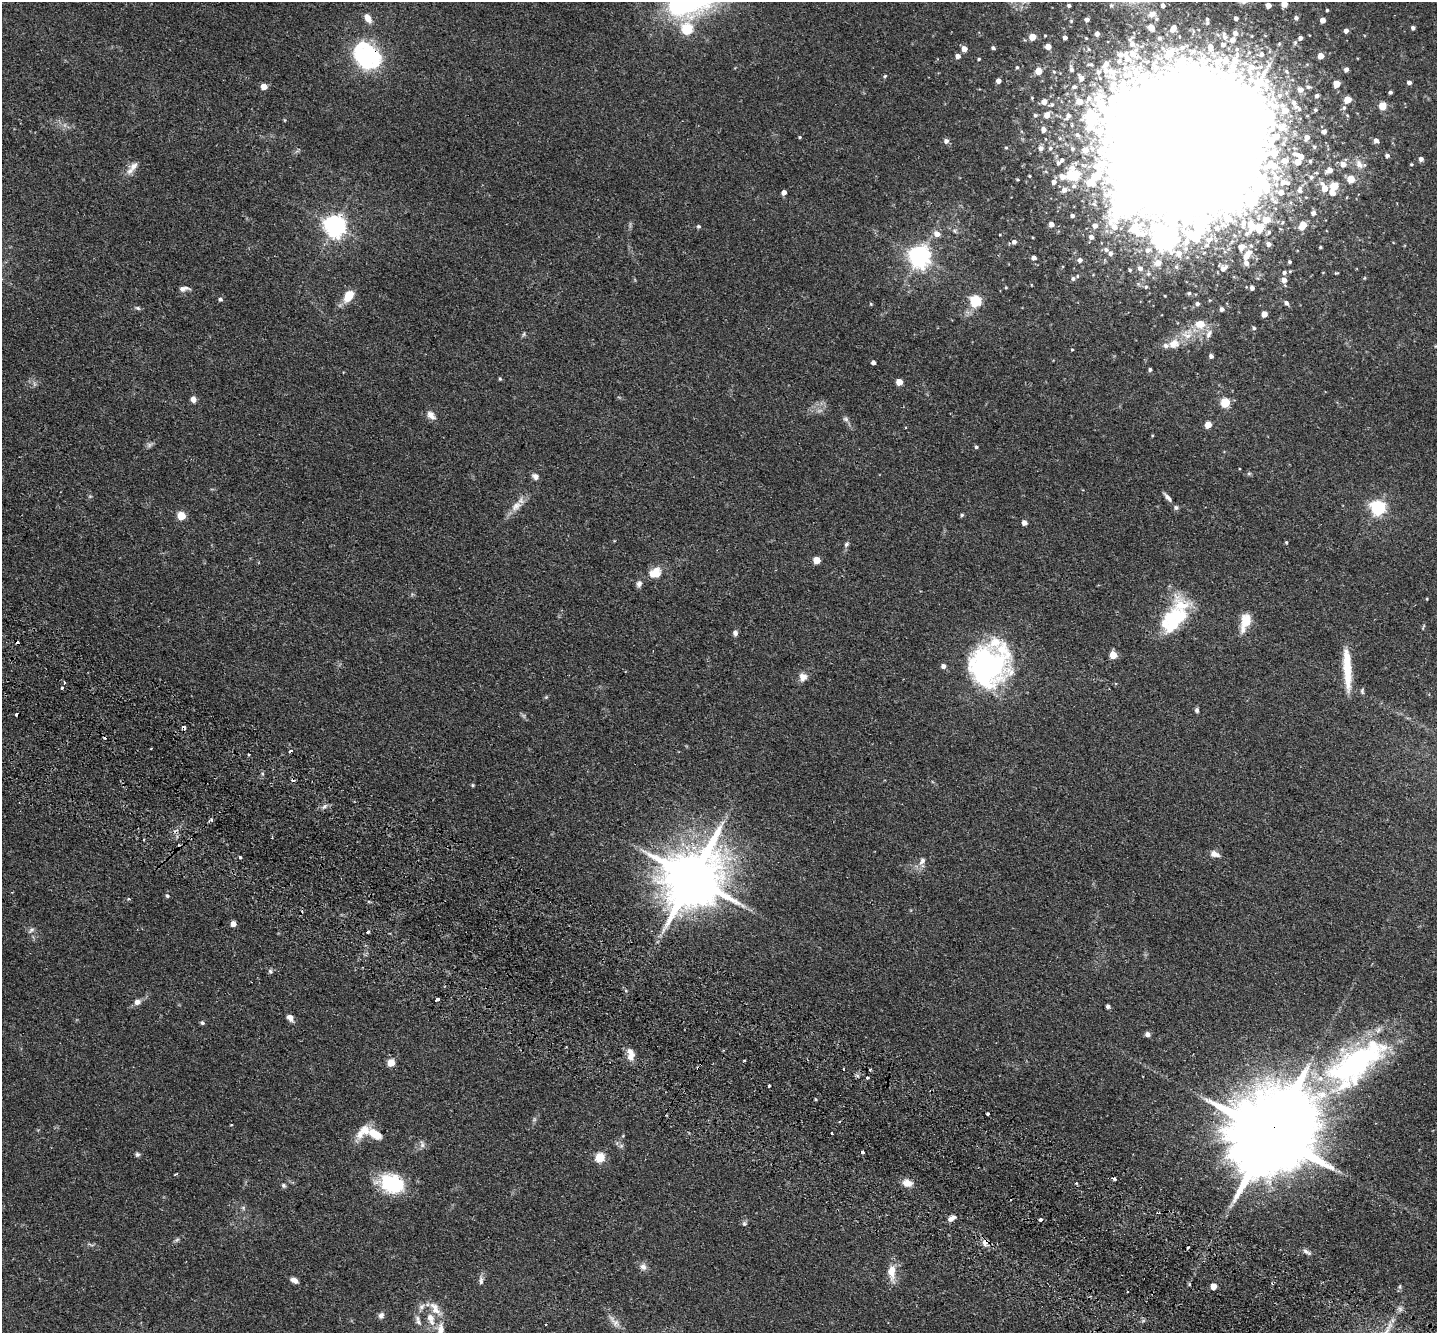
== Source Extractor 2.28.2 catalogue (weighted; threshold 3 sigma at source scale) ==
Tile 6 of 4 x 4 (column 2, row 2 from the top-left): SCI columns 1467-2901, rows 2997-4327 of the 5803 x 5857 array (HDU 1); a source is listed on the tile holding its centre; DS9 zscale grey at full resolution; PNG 1439 x 1335 px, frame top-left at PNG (2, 2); no overlay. Shown black and unused: <1% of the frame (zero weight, under 2 of 3 exposures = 3% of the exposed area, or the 3 px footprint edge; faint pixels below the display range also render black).
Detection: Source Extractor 2.28.2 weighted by HDU 2 'WHT'; one run over the whole footprint, this tile lists its part. Background 0.0804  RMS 0.0057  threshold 0.0255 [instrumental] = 3 sigma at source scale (4.5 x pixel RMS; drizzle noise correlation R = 1.50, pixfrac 1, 0.05/0.05 arcsec/px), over >= 5 px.
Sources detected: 321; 7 inside a brighter object's white glare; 10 cosmic-ray / hot-pixel residue — not listed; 26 inside a brighter listed object's ellipse — not listed separately; the other 278 listed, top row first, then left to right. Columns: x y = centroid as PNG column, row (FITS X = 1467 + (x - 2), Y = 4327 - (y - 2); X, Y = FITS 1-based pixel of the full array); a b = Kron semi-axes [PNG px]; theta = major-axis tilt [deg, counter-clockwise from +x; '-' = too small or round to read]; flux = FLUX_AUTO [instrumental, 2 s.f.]
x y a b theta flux
1284 4 5 4 - 6.9
1111 5 6 6 - 1.3
1163 5 4 4 - 2.1
1268 5 4 4 - 4.8
1069 6 4 4 - 1.2
1327 10 3 3 - 0.71
1152 14 11 8 21 3.5
368 18 11 7 -56 4.2
1236 18 4 4 - 2
1296 18 6 5 - 1.7
1207 19 6 5 - 1.2
1087 20 4 4 - 2.5
1323 20 4 4 - 4
1151 28 5 4 - 6
1173 28 7 4 59 4
1413 28 4 4 - 1.6
687 29 6 6 - 41
1346 31 4 4 - 2.3
1235 33 5 5 - 2.4
1097 34 4 4 - 2.6
1045 36 3 3 - 0.49
1032 37 5 4 - 10
1065 37 4 4 - 2.2
1225 37 7 6 - 1.9
1160 38 4 3 - 0.83
1300 38 5 5 - 2.3
1232 40 6 5 - 3.3
1132 44 7 6 - 2.5
1223 44 5 4 - 1.9
1048 47 4 4 - 4.9
1210 47 7 6 - 3.2
993 48 4 4 - 0.96
964 49 5 5 - 4.3
1133 53 10 8 53 6
1169 53 17 13 44 8.2
1262 54 7 6 - 2.4
1121 55 12 7 5 3.1
1237 55 9 6 89 2.5
366 56 25 22 -43 63
958 56 5 4 - 2.9
1321 56 4 4 - 6.9
979 59 3 3 - 0.68
1190 59 7 6 - 2.2
1017 67 4 3 - 0.7
1233 67 13 8 60 6.8
1251 68 16 10 63 10
1071 69 9 5 -72 1.8
1346 69 4 4 - 2.4
1038 71 5 5 - 8.2
1111 71 12 9 -46 6.8
1098 72 8 7 - 2.2
1126 75 11 9 19 6.2
885 76 5 4 - 0.63
1081 78 7 5 -55 3.1
998 81 4 4 - 3.1
1409 82 4 4 - 1.9
1337 83 5 5 - 11
264 86 5 5 - 6
1074 87 6 5 - 1.3
1308 87 7 4 4 1.1
1112 89 10 9 - 5.1
1301 89 6 6 - 3.3
1390 92 3 3 - 1.1
1317 96 4 4 - 1.3
1089 98 10 8 58 3.2
1347 100 5 5 - 11
1079 101 7 6 - 4.8
1044 102 5 5 - 4
1294 103 8 6 -63 1.8
1052 104 5 5 - 1.1
1274 106 15 11 -20 7.4
1382 106 5 5 - 16
1344 108 5 5 - 1.2
1299 109 4 4 - 0.68
1315 110 3 3 - 0.76
1035 115 5 4 - 1
1047 115 6 5 - 4.4
1068 116 9 6 47 2.1
1281 127 9 9 - 5.1
1043 130 5 5 - 2.5
1324 131 4 4 - 2.3
1077 135 6 5 - 1.1
800 137 4 4 - 0.55
1307 137 4 4 - 3.1
1376 140 5 5 - 2.5
946 141 5 5 - 2.1
1185 145 89 79 -18 14000
1006 147 5 3 - 0.63
1040 148 5 5 - 2.3
1072 149 5 4 - 0.83
1085 150 6 6 - 4.3
1295 154 7 4 -10 1.3
1387 155 5 4 - 1.5
1301 156 4 4 - 3.6
1421 159 5 4 - 2.2
1285 160 7 6 - 4.3
1298 162 5 4 - 6.6
1058 163 5 4 - 1.2
1100 164 24 17 70 17
1343 164 6 5 - 3.3
1359 164 13 9 -61 3.6
1411 164 4 3 - 0.55
134 166 15 8 48 4
1273 166 16 9 -42 9.4
1330 170 5 4 - 4.1
1075 175 7 6 - 28
1029 176 3 2 - 0.6
1063 177 9 6 19 4.6
1311 177 5 5 - 0.94
1351 179 5 5 - 13
1054 182 5 5 - 2.3
1283 182 8 7 - 4
1322 183 7 6 - 1.6
1074 186 6 5 - 1.2
1334 186 5 5 - 19
1324 188 5 5 - 6.1
1064 190 6 5 - 2.8
1300 190 7 5 -89 1.5
784 192 4 4 - 2.6
1281 192 6 6 - 3.3
1332 192 7 6 - 2.7
1313 213 4 4 - 2.1
1072 216 4 3 - 1.3
1266 220 6 5 - 9.9
1051 224 5 5 - 3
1252 225 17 10 67 13
1303 225 8 5 64 7.7
335 226 7 7 - 360
698 226 5 5 - 0.94
1095 226 5 5 - 2.8
1216 228 10 8 -29 3.7
1134 229 10 7 53 18
937 234 6 5 - 4.4
1091 237 5 5 - 2.3
1166 238 12 9 -43 350
1209 240 9 7 14 3.7
1014 242 5 5 - 1.9
1269 244 5 4 - 1.9
1241 247 10 8 59 3.3
1320 247 3 2 - 0.64
1106 250 6 6 - 1.6
1148 250 6 6 - 1.8
1111 253 6 5 - 1.7
1179 253 7 7 - 3.7
920 256 7 7 - 390
1247 256 14 7 52 5.8
1034 258 4 4 - 2.1
1080 260 6 6 - 2.3
1290 262 4 3 - 0.8
1158 263 6 5 - 5.2
1140 268 5 5 - 2
1223 268 8 5 33 2.6
1130 270 4 4 - 0.73
1284 272 5 5 - 1.4
1073 279 7 6 - 1.7
1284 280 5 5 - 3.8
1146 287 4 4 - 0.61
1252 288 4 4 - 1.9
184 289 13 5 5 2.4
1189 293 4 4 - 0.75
348 296 13 9 56 9.9
220 299 5 5 - 1
975 301 5 5 - 59
1286 303 5 4 - 1.9
871 304 5 3 - 0.51
1197 304 5 5 - 1.3
138 308 8 5 -27 1
1222 309 4 4 - 1.9
1264 314 4 4 - 5.5
1200 324 8 6 1 11
1254 328 4 4 - 0.9
524 334 6 4 71 0.79
1209 334 13 6 70 3.1
1174 344 17 14 20 7.4
1072 350 3 3 - 0.45
1211 356 5 5 - 1.6
873 362 4 4 - 1.9
1150 369 4 3 - 1.1
500 379 5 4 - 0.64
899 382 5 5 - 6.8
193 399 6 6 - 2.7
1225 403 5 5 - 28
431 415 14 8 -44 3.3
846 419 9 5 -26 1.4
1208 425 5 5 - 8.7
976 447 4 4 - 0.84
1249 473 6 4 19 0.72
535 476 8 6 -42 2.4
1168 497 13 5 -46 2.2
516 506 17 10 41 5.4
1176 507 6 6 - 1.3
1378 508 6 6 - 130
962 515 5 4 - 0.85
181 516 5 5 - 18
1024 523 4 4 - 3.3
1286 542 4 3 - 0.65
846 544 8 5 46 1.2
817 560 5 5 - 10
652 574 19 9 -7 6.1
639 584 8 7 - 2.1
1427 599 4 2 - 0.4
1181 605 31 25 -32 20
1246 620 12 9 78 12
735 633 6 6 - 1.7
1113 655 5 5 - 10
943 666 5 5 - 2.2
986 667 46 41 65 110
1347 669 46 8 -87 19
803 677 10 10 - 3.4
62 687 4 3 - 1.8
1362 691 8 5 -80 0.95
546 697 5 5 - 0.64
1197 710 6 5 - 1.2
248 755 3 2 - 0.68
472 785 5 4 - 0.62
211 820 5 4 - 1.3
1214 854 11 7 -17 3.3
240 857 3 3 - 1.6
922 861 11 7 53 2.6
692 878 18 15 57 4200
167 896 5 5 - 0.89
129 899 5 3 - 0.57
233 924 4 4 - 4.5
31 930 9 4 45 1.2
368 932 4 3 - 1.6
270 971 6 5 - 1.1
437 1000 5 3 - 3
137 1002 8 7 - 2.8
1108 1006 4 3 - 1.7
290 1018 7 6 - 3.2
202 1023 6 5 - 1.1
1147 1034 6 5 - 1.9
630 1052 12 8 -50 4
744 1060 3 3 - 0.91
391 1063 5 5 - 14
701 1064 3 3 - 1.1
1352 1065 76 33 31 120
698 1068 4 3 - 2.1
843 1069 3 2 - 0.46
870 1070 3 3 - 1.2
867 1077 3 3 - 1.1
769 1085 3 3 - 1.1
988 1114 3 3 - 1.6
832 1133 3 3 - 1.9
375 1134 16 9 -31 9.5
1270 1136 31 19 56 12000
422 1144 11 6 -82 1.8
621 1146 7 4 18 0.93
137 1154 6 6 - 1.1
600 1158 5 5 - 30
175 1174 5 2 - 0.53
1114 1178 3 3 - 12
907 1183 10 8 -11 5.1
1076 1183 3 3 - 0.61
392 1184 27 19 -19 35
283 1185 6 6 - 1.1
243 1208 6 6 - 1
952 1218 9 5 33 2.8
1041 1219 4 3 - 3.5
744 1224 7 6 - 1.1
985 1242 10 7 73 2.7
1307 1252 14 5 -30 1.9
643 1267 10 8 -78 2.7
891 1272 22 10 -89 7.6
294 1280 8 5 -24 3.1
481 1281 12 6 -87 2
1189 1284 3 3 - 0.74
1213 1286 5 4 - 8.5
1400 1287 7 4 90 0.86
421 1307 9 7 46 2.3
1400 1309 7 4 -20 1.3
436 1310 19 9 -43 6.3
381 1315 8 7 - 2.1
430 1318 11 9 -65 4.8
418 1322 10 6 -62 2.1
615 1322 23 7 -47 4.1
546 1325 3 3 - 0.7
440 1330 20 8 84 5.4
Overlapping masked pixels (flux is a lower limit): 5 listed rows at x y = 366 56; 701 1064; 698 1068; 1270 1136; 985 1242
Isophote crosses this tile's border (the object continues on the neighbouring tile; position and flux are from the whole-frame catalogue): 3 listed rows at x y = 1284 4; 1185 145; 440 1330